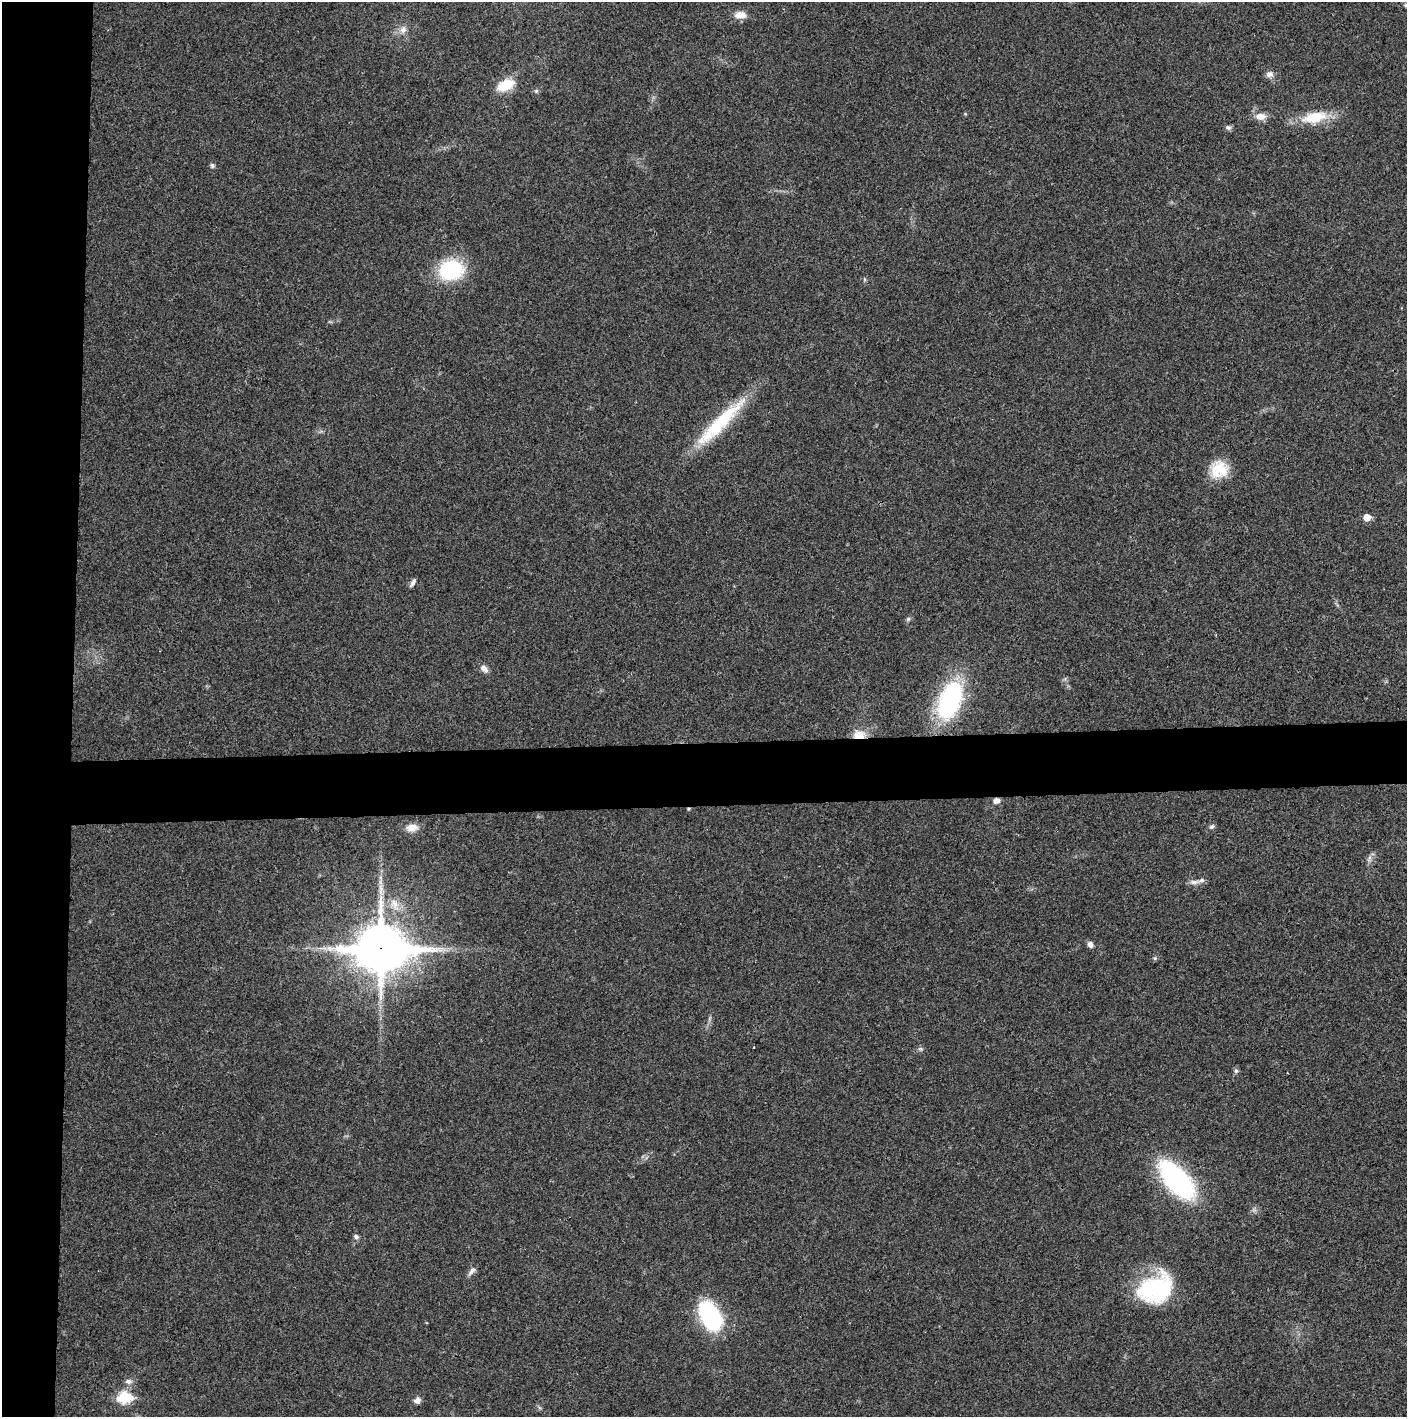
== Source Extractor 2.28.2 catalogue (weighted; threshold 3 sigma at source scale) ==
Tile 4 of 3 x 3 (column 1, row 2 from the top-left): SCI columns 4-1408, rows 1416-2830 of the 4219 x 4245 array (HDU 1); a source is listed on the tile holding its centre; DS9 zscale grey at full resolution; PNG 1409 x 1419 px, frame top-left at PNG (2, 2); no overlay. Shown black and unused: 9% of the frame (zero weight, under 3 of 4 exposures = <1% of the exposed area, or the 3 px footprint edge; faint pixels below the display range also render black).
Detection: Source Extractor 2.28.2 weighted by HDU 2 'WHT'; one run over the whole footprint, this tile lists its part. Background 0.0193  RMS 0.0041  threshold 0.0185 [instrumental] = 3 sigma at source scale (4.5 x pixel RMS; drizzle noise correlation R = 1.50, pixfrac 1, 0.05/0.05 arcsec/px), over >= 5 px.
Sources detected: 39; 1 inside a brighter listed object's ellipse — not listed separately; the other 38 listed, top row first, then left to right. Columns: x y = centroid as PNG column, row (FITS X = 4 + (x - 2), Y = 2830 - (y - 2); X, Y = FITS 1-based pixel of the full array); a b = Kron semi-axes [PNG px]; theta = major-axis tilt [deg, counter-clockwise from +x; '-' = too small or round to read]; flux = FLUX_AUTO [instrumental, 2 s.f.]
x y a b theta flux
740 15 14 9 5 3.9
403 30 11 9 73 2.5
1269 74 9 8 - 2
506 85 23 12 25 8.8
536 91 6 4 45 0.62
1260 116 14 9 0 3.7
1314 117 29 12 11 14
1228 127 8 6 -24 1
212 165 6 5 - 0.87
451 270 21 17 10 33
720 423 81 14 45 27
1219 469 21 21 - 11
1367 517 5 5 - 5.7
413 582 11 4 58 1.2
908 619 6 5 - 0.76
484 668 12 7 -45 2.2
950 700 38 20 67 56
859 735 15 9 0 6.1
996 801 7 6 - 2.1
688 809 4 4 - 0.5
1212 826 7 5 26 0.93
412 828 13 9 5 4.2
1369 858 11 4 68 1.2
1194 882 15 5 6 2
1090 944 8 6 -55 1.6
381 948 20 16 0 1500
1155 958 6 4 46 0.6
754 1047 3 2 - 0.4
920 1049 7 4 0 0.72
1236 1071 6 6 - 0.84
1177 1180 39 18 -47 72
356 1237 7 6 - 1
472 1271 12 6 48 1.7
1156 1289 37 28 27 41
710 1316 28 17 -59 49
128 1381 9 6 0 1.6
124 1397 7 6 - 36
417 1400 8 7 - 1.8
Overlapping masked pixels (flux is a lower limit): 4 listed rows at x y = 859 735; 996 801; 688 809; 381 948